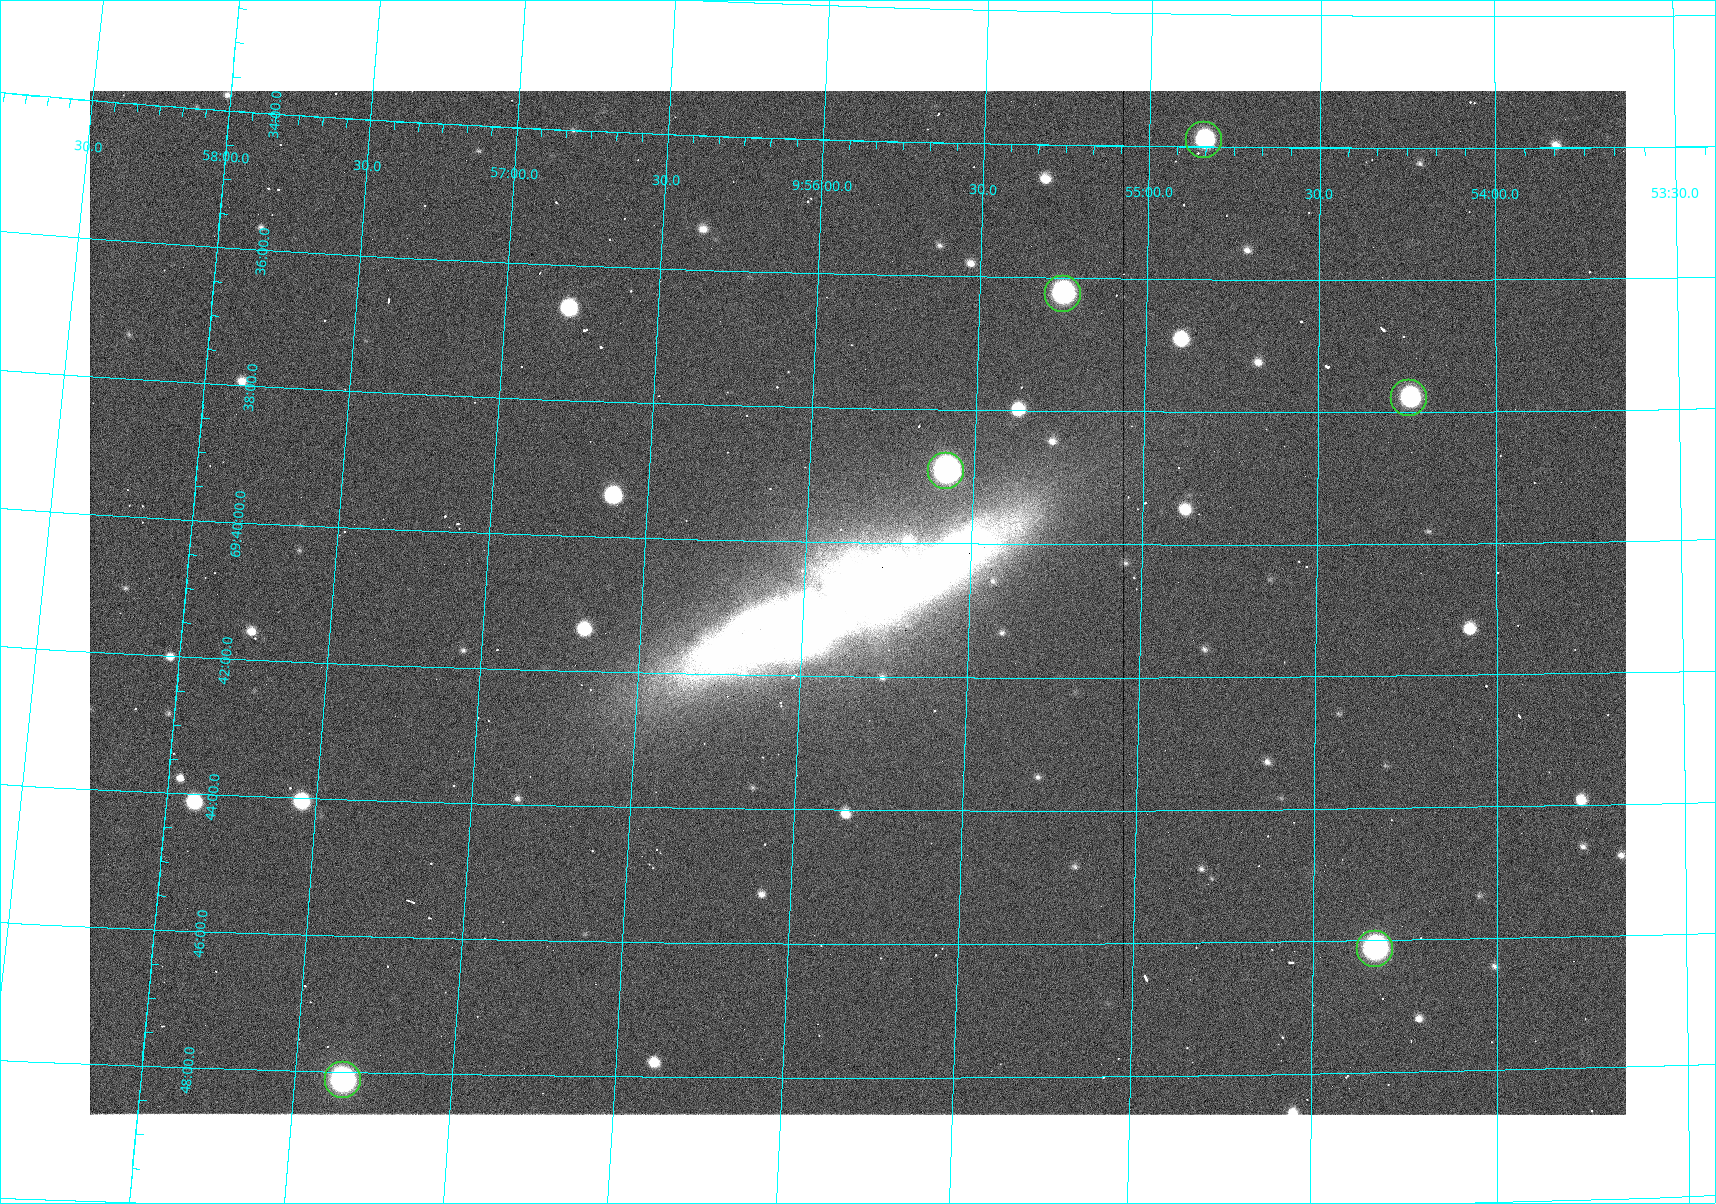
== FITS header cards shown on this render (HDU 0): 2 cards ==
NAXIS1  =                 1536
NAXIS2  =                 1024

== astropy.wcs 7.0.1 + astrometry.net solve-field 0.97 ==
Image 1536 x 1024 px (HDU 0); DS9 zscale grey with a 90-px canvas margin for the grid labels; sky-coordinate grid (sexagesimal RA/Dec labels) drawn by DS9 from the SOLVED WCS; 6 Tycho-2 reference stars matched to detected sources circled (green)
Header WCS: RA---TAN/DEC--TAN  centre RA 09:55:50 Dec +69:41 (148.96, +69.68 deg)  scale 0.908 arcsec/px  FOV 23.3' x 15.5'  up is -180 deg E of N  parity flipped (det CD > 0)
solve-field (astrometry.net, Tycho-2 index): VERIFIED the header's WCS against the Tycho-2 star catalogue (6 matches, 0 conflicts) and refined it, rather than solving blind
Solved WCS: RA---TAN-SIP/DEC--TAN-SIP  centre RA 09:55:50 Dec +69:41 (148.96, +69.68 deg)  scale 0.95 x 0.896 arcsec/px (non-square pixels)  FOV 24.3' x 15.3'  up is +177 deg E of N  parity flipped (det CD > 0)
The solver's refit moves the header's centre by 2.1 arcsec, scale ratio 1.046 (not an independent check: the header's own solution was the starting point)
Tycho-2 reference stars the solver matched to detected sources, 6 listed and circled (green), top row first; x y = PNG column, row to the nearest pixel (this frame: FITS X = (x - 90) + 1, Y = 1024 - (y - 91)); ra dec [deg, ICRS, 3 dp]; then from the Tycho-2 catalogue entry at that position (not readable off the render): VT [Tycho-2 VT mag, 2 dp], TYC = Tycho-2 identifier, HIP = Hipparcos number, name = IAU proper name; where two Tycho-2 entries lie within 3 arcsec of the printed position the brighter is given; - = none
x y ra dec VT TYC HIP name
1204 140 148.709 +69.565 12.20 4383-593-1 - -
1063 294 148.812 +69.604 10.73 4383-1099-1 - -
1409 398 148.559 +69.630 11.25 4383-744-1 - -
946 471 148.896 +69.649 10.11 4383-2050-1 - -
1375 949 148.582 +69.769 9.74 4383-326-1 - -
343 1080 149.336 +69.802 9.95 4383-938-1 - -